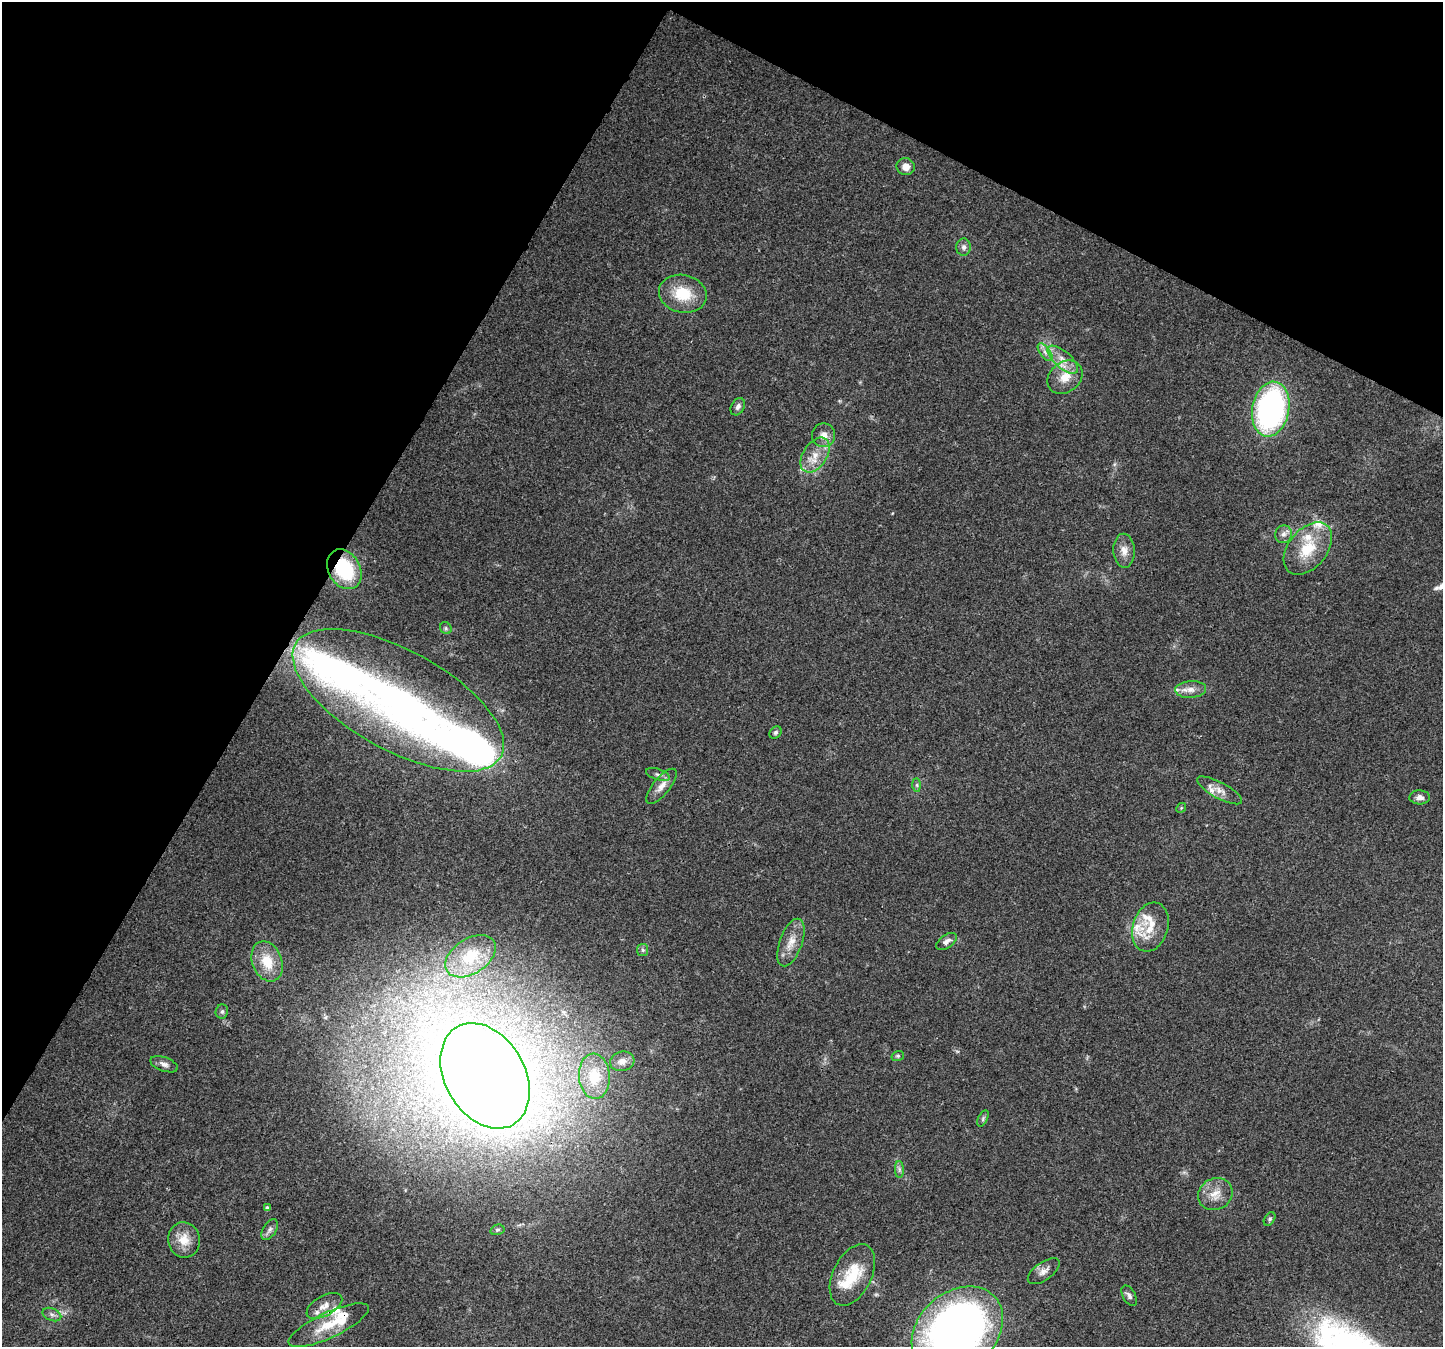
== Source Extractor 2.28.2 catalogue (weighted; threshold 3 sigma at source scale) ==
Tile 2 of 4 x 4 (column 2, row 1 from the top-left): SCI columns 1480-2920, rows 4348-5692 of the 5832 x 5940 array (HDU 1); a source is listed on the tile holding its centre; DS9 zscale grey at full resolution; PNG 1445 x 1349 px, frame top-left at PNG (2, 2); each listed source drawn as its Kron ellipse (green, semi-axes under 4 px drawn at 4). Shown black and unused: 28% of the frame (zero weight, under 3 of 4 exposures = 5% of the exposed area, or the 3 px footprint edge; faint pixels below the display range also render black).
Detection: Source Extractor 2.28.2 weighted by HDU 2 'WHT'; one run over the whole footprint, this tile lists its part. Background 0.03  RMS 0.0033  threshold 0.015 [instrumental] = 3 sigma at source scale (4.5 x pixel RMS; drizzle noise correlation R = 1.50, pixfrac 1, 0.0396/0.0396 arcsec/px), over >= 5 px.
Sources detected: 64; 13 inside a brighter listed object's ellipse — not listed separately; the other 51 listed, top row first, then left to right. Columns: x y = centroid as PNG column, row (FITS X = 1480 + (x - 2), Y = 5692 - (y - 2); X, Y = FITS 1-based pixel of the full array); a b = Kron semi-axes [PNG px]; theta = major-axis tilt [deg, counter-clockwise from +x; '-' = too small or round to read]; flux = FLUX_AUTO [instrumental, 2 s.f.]
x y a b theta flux
906 167 9 8 - 2.9
964 247 8 7 - 1.3
683 294 24 19 -12 11
1045 352 10 5 -54 1.5
1063 360 19 8 -41 4.1
1065 377 19 15 39 5.8
738 407 9 6 61 1.2
1271 409 27 18 79 82
823 435 12 11 - 2.9
815 455 19 12 56 5.5
1283 534 9 8 - 1.6
1308 549 30 19 50 12
1124 551 17 10 -87 3.3
344 569 21 16 -60 22
446 628 6 5 - 0.65
1191 689 15 8 3 2.8
398 700 117 50 -29 150
775 732 7 5 45 0.67
658 774 12 5 -19 1.3
917 785 7 4 -90 0.65
662 786 21 8 50 3.2
1220 790 25 8 -28 3.1
1420 797 10 7 -2 1.8
1181 808 5 4 - 0.37
1150 927 25 17 73 8.5
947 941 11 6 35 1.6
791 942 25 11 70 5
643 950 6 5 - 0.65
470 956 28 17 33 12
267 961 21 15 -69 8.4
222 1012 7 6 - 0.79
898 1056 6 5 - 0.51
622 1061 12 9 15 2.1
164 1064 14 7 -20 1.6
485 1076 56 40 -60 1100
594 1076 22 15 -85 7.8
983 1119 9 4 65 0.71
899 1169 8 4 -89 0.84
1215 1194 18 15 30 5
267 1208 4 4 - 0.9
1270 1219 7 5 53 0.69
270 1229 11 6 60 1.3
497 1230 7 5 15 0.69
184 1240 18 16 -80 5.6
1044 1271 18 9 36 2.3
852 1275 33 19 63 12
1129 1296 11 6 -61 1.1
324 1306 20 10 29 3.4
52 1314 10 6 -24 1.2
329 1325 44 12 25 9.6
957 1330 50 38 41 210
Overlapping masked pixels (flux is a lower limit): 1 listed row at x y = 344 569
Isophote crosses this tile's border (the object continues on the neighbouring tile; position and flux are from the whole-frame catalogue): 1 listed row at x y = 957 1330